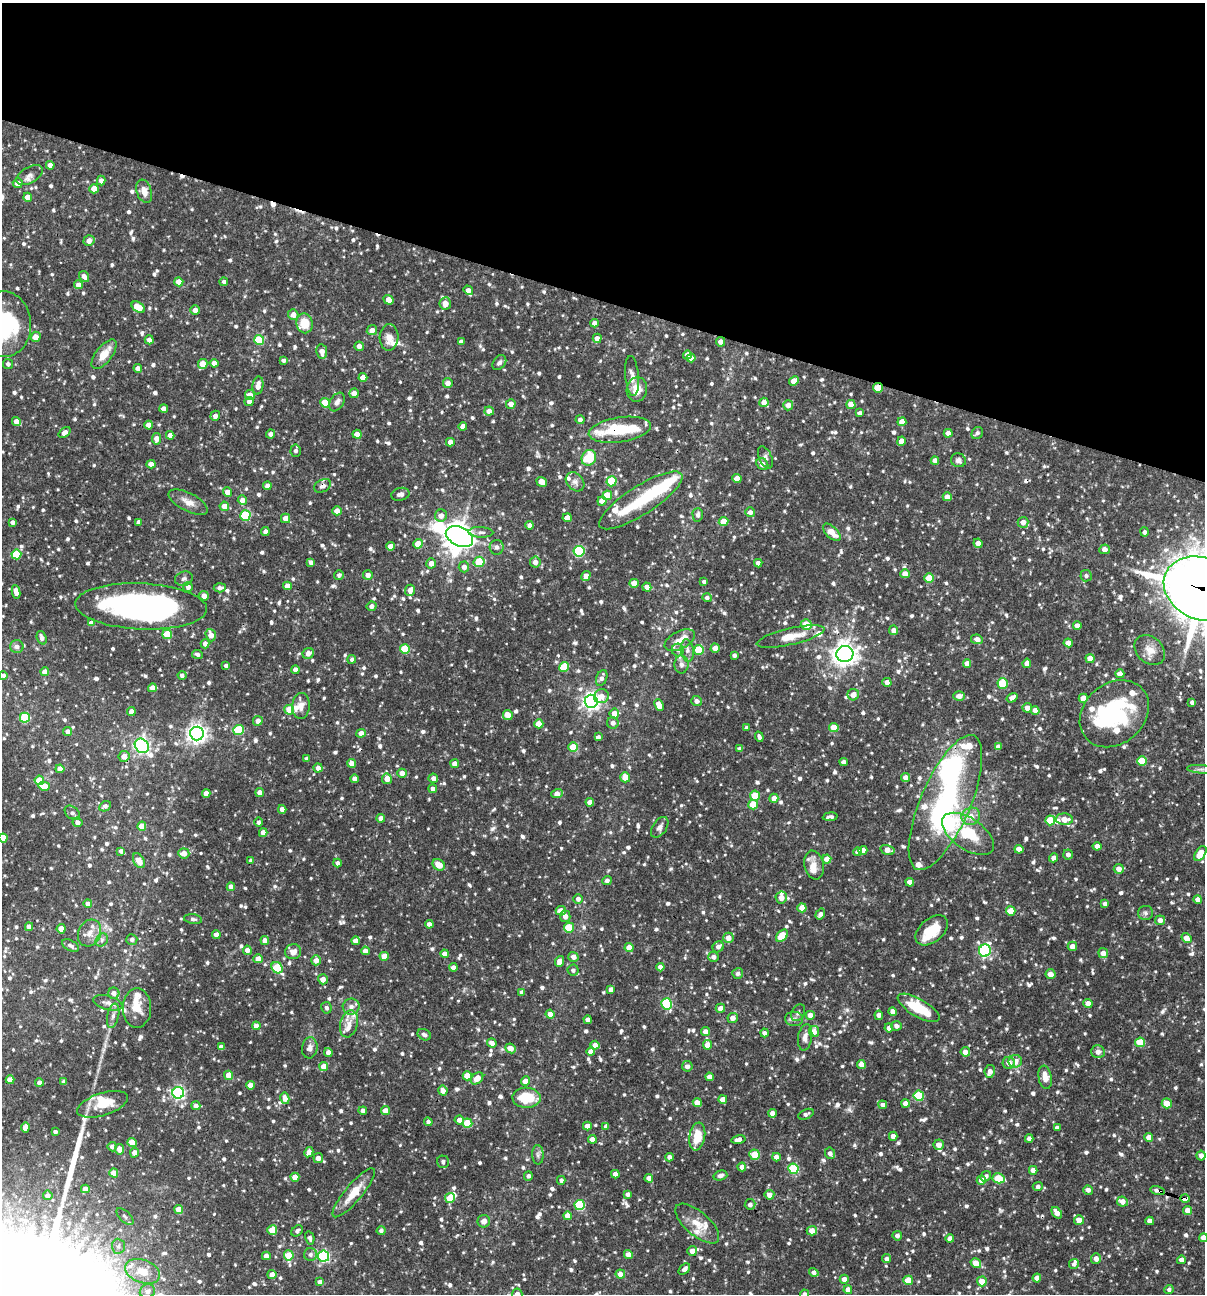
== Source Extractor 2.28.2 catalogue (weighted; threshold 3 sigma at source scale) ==
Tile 2 of 4 x 4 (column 2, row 1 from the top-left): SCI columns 1454-2656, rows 3876-5167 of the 5188 x 5168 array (HDU 1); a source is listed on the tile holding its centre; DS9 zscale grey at full resolution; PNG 1207 x 1296 px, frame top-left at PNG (2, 3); each listed source drawn as its Kron ellipse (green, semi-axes under 4 px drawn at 4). Shown black and unused: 23% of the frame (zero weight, under 3 of 4 exposures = <1% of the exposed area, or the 3 px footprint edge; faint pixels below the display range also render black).
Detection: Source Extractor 2.28.2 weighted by HDU 2 'WHT'; one run over the whole footprint, this tile lists its part. Background 0.0835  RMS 0.0039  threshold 0.0176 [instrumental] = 3 sigma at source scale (4.5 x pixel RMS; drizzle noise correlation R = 1.50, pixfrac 1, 0.05/0.05 arcsec/px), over >= 5 px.
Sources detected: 1192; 7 inside a brighter object's white glare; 5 cosmic-ray / hot-pixel residue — neither listed nor drawn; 46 inside a brighter listed object's ellipse — not listed separately; of the other 1134, all 500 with FLUX_AUTO >= 1.09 (the completeness limit of this list) listed and drawn (634 fainter detections not listed), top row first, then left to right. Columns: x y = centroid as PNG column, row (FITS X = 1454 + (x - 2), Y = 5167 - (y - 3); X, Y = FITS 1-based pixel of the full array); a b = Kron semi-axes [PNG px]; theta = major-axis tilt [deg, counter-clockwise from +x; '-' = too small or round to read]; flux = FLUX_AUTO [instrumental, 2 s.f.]
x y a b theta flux
50 165 4 4 - 2.8
30 175 14 8 28 2.3
101 181 5 4 - 2.2
18 183 5 5 - 2.7
94 189 4 4 - 5.5
144 191 12 7 -72 3.3
28 197 4 4 - 3.9
89 241 5 5 - 2.8
84 276 6 5 - 2
179 282 4 4 - 4
224 282 4 4 - 1.2
78 285 4 4 - 2.5
468 290 5 4 - 1.9
389 300 5 4 - 3.5
445 303 6 5 - 3.6
138 307 7 4 -33 6.9
195 310 5 5 - 2.3
293 315 5 5 - 3
305 323 10 8 -79 7.3
595 323 4 4 - 2.5
4 324 33 27 -87 40
372 330 5 5 - 2.8
36 337 5 5 - 3.3
389 337 13 9 87 3.6
597 338 4 4 - 2.2
149 340 4 4 - 2.1
259 340 5 5 - 17
461 341 4 4 - 1.2
721 342 5 4 - 2
359 346 4 4 - 2.3
322 352 7 5 -80 3
104 354 18 8 52 6.1
687 355 4 4 - 2.2
691 358 4 4 - 2.7
283 360 4 4 - 1.1
214 363 4 4 - 2.1
499 363 8 6 52 1.3
8 364 5 5 - 1.2
203 364 5 4 - 6.1
138 368 4 4 - 2.4
632 376 20 7 -85 2.7
363 377 4 4 - 3.1
794 381 5 4 - 3.7
448 383 5 5 - 2.6
258 385 9 5 80 3.5
878 388 5 4 - 9.4
637 389 12 10 79 5.5
354 393 5 5 - 3.1
250 395 5 5 - 3
249 402 4 4 - 2.5
337 402 10 6 57 1.7
764 402 5 4 - 2.8
325 403 5 4 - 10
511 404 5 4 - 3
851 404 5 4 - 3.6
788 405 5 5 - 2.4
164 409 4 4 - 2.2
489 411 5 4 - 2.8
860 413 4 4 - 1.2
215 416 5 4 - 2
580 419 4 4 - 1.8
16 421 4 4 - 2.5
902 422 4 4 - 3.6
149 425 4 4 - 3.7
463 427 4 4 - 3
620 430 31 12 9 14
64 432 6 4 38 2.1
948 433 4 4 - 2.8
977 433 6 5 - 1.2
271 434 5 4 - 1.6
357 434 4 4 - 4.2
170 435 4 4 - 2.3
157 439 5 4 - 3.2
901 441 5 4 - 2.9
450 442 4 4 - 2.7
296 451 6 5 - 1.3
765 457 12 6 -67 1.4
589 458 8 7 - 11
958 460 7 7 - 1.5
935 461 4 4 - 2.5
151 464 4 4 - 3.1
762 464 7 5 -46 2.3
737 478 4 4 - 5.4
611 481 5 5 - 15
542 482 5 4 - 4.4
575 482 10 8 -48 1.9
267 486 4 4 - 2.8
323 486 9 6 26 1.4
227 492 5 4 - 3.1
400 494 9 6 11 1.5
607 495 5 4 - 6.7
947 497 4 4 - 3.2
242 500 5 4 - 2.7
641 500 48 14 33 20
602 501 5 4 - 3.2
188 502 21 9 -27 3.8
224 506 5 4 - 4.2
337 511 4 4 - 3.7
750 512 5 5 - 1.8
245 515 5 5 - 22
698 515 7 5 -89 1.3
441 516 6 6 - 2.6
285 518 4 4 - 3.5
567 518 4 4 - 2.9
12 522 4 4 - 1.6
139 522 4 4 - 2.2
723 522 5 4 - 6.3
1023 522 5 5 - 2.8
530 525 4 4 - 2.2
265 532 4 4 - 1.8
481 532 12 5 -2 1.4
832 532 11 5 -44 5
1144 532 5 4 - 1.1
459 537 14 9 -26 410
978 543 5 4 - 2.8
418 544 4 4 - 6.4
390 546 4 4 - 2.8
497 547 7 7 - 1.5
1105 549 5 4 - 2.6
579 551 5 5 - 31
16 554 5 5 - 15
311 562 4 4 - 1.7
479 562 6 5 - 11
535 562 5 5 - 2.6
431 563 5 5 - 2.8
758 563 4 4 - 1.8
464 567 5 5 - 2.2
905 574 4 4 - 2.9
339 575 5 4 - 1.1
368 575 5 4 - 2.1
586 576 5 4 - 3.1
1086 576 5 5 - 1.1
929 578 5 4 - 9.2
184 579 9 7 17 1.2
704 582 4 3 - 1.1
634 583 4 4 - 4.2
287 586 4 4 - 3.2
188 587 5 5 - 1.7
647 587 4 4 - 2.4
220 588 6 4 3 1.7
1202 589 40 31 -22 1400
410 590 5 5 - 2.8
16 592 7 4 -81 2.7
204 596 5 4 - 2.6
707 598 5 4 - 1.4
141 606 66 23 -3 130
372 606 5 5 - 1.9
91 623 4 4 - 2.4
806 625 5 5 - 6.6
1077 626 4 4 - 2.6
894 630 5 4 - 2.1
167 634 5 4 - 11
211 635 6 5 - 3.5
791 636 35 8 13 7.8
42 638 7 4 -70 1.7
977 639 6 4 -9 2.1
680 640 16 8 27 4.1
1068 643 4 4 - 2.4
205 644 4 4 - 2.3
17 647 7 6 - 1.7
715 648 4 4 - 3
405 649 5 5 - 15
678 650 6 6 - 1.2
687 650 11 6 -82 1.9
699 650 5 5 - 18
1150 650 17 13 -43 4.4
308 653 6 5 - 2.4
197 654 6 4 -24 1.2
845 654 8 8 - 300
734 655 4 4 - 1.4
1090 658 4 4 - 4.7
352 659 4 4 - 1.1
967 663 4 4 - 2.7
1027 663 5 4 - 2.5
681 664 9 7 87 1.6
226 666 4 3 - 1.2
564 667 5 5 - 12
295 670 4 4 - 2.3
45 672 4 4 - 2.5
1120 674 4 4 - 3.2
3 675 4 4 - 1.4
182 675 4 4 - 1.2
602 678 8 5 69 1.9
887 682 4 4 - 2.2
1003 684 5 5 - 17
152 688 4 4 - 3.1
853 695 6 5 - 2.9
601 696 7 7 - 3.7
959 696 6 5 - 2.8
1012 698 6 4 34 2.5
1083 698 4 4 - 4.5
591 701 6 6 - 160
697 701 5 5 - 1.8
1192 702 4 3 - 1.2
659 705 6 4 -66 4.6
301 706 13 8 87 3
1027 708 5 5 - 2.6
289 710 5 5 - 8
1035 710 4 4 - 2.7
131 712 4 4 - 2.7
614 713 5 5 - 4.1
1114 714 37 30 41 41
508 715 5 4 - 3.8
25 718 5 5 - 17
258 721 5 5 - 2.5
613 723 6 5 - 1.9
539 724 5 4 - 6.5
834 727 5 4 - 5.5
747 728 4 4 - 1.4
239 730 5 5 - 22
68 731 4 4 - 1.8
361 733 5 4 - 2.7
197 734 7 7 - 210
598 737 4 4 - 1.2
759 737 5 3 - 1.3
142 746 8 6 -50 110
573 747 5 4 - 8.4
998 747 4 4 - 2
740 749 4 4 - 1.3
124 756 5 5 - 3.3
307 759 4 4 - 1.7
1142 761 5 5 - 12
844 762 4 4 - 2.4
352 763 4 4 - 2.9
455 764 4 4 - 2.8
318 768 5 4 - 2.3
60 769 4 4 - 3.1
1201 769 13 4 -5 1.5
402 773 4 4 - 3.2
625 777 5 5 - 4.6
906 777 4 4 - 2.5
433 778 5 4 - 2
355 779 4 4 - 2.2
387 779 5 5 - 3.4
39 780 5 4 - 6
44 786 5 4 - 4.9
433 789 4 4 - 1.8
260 792 4 4 - 2.4
206 793 4 4 - 2.7
557 794 6 4 19 4
755 796 5 5 - 12
774 798 4 4 - 3
590 802 4 4 - 2.5
945 803 73 25 67 69
753 805 5 4 - 8.4
105 806 6 5 - 1.3
282 809 4 4 - 2.1
72 813 9 6 -40 1.3
971 816 9 8 - 3.6
830 817 7 3 5 1.2
381 818 4 4 - 2.7
1064 819 8 6 -3 3.9
1050 820 5 5 - 9.3
77 822 5 4 - 1.6
259 822 5 4 - 1.1
142 826 4 4 - 5.5
660 827 11 7 56 1.8
263 833 4 4 - 2.8
968 834 30 15 -34 18
3 838 4 4 - 6.7
1097 846 4 4 - 3.1
1019 849 4 4 - 3
863 850 4 4 - 2.9
887 850 7 5 -16 3.8
121 851 4 4 - 1.3
858 852 4 4 - 3
184 853 5 5 - 3
1068 854 5 4 - 1.9
1200 854 8 5 57 7.6
1054 858 4 4 - 1.7
827 859 4 4 - 3.7
251 860 4 4 - 1.3
139 861 8 5 -61 4.2
337 863 4 4 - 1.4
439 865 6 5 - 4.5
814 865 14 9 -78 3.4
1119 869 5 5 - 2.7
607 881 4 4 - 1.5
910 882 4 4 - 4.1
231 887 4 4 - 2.4
781 898 6 5 - 3.1
578 899 5 5 - 1.5
1198 900 4 4 - 2.4
88 904 4 4 - 2.6
1105 904 4 4 - 1.4
802 908 4 4 - 4.1
561 911 5 4 - 3.7
1011 911 5 4 - 7.8
1145 913 7 7 - 1.1
820 914 6 4 55 1.6
565 916 6 5 - 2.5
193 919 9 5 -8 1.1
1160 920 5 5 - 2
429 924 4 4 - 1.8
29 927 4 4 - 2.3
569 927 5 5 - 12
61 929 4 4 - 3.7
932 930 19 11 40 9.9
89 933 14 11 64 3.6
216 935 4 4 - 2.8
782 936 7 5 46 10
728 938 5 5 - 2.9
1187 938 5 4 - 3.4
132 939 5 5 - 1.1
102 940 7 5 49 1.1
265 940 4 4 - 2.6
355 941 4 4 - 2.7
70 946 9 5 -31 1.4
1072 946 4 4 - 2.7
718 947 6 5 - 1.6
629 948 4 4 - 4.2
247 950 5 4 - 2.5
985 950 6 5 - 53
365 951 4 4 - 2.4
293 952 8 7 - 3.1
1103 953 5 5 - 3.3
445 954 4 4 - 2.7
384 956 4 4 - 5.4
573 957 5 5 - 2.5
714 957 5 5 - 1.8
258 959 4 4 - 3.2
316 960 5 5 - 2.7
560 961 5 4 - 3.9
453 967 4 4 - 1.7
660 967 4 4 - 2.6
277 968 6 5 - 19
573 970 5 5 - 1.3
738 973 5 5 - 1.4
1050 974 5 5 - 2.8
323 979 5 5 - 3.3
611 989 4 4 - 1.7
522 992 4 4 - 1.8
114 993 5 5 - 2
108 1003 15 7 -15 2.2
1088 1003 4 4 - 2.9
667 1004 6 5 - 26
351 1007 8 8 - 2
137 1008 19 14 90 6.7
326 1008 6 5 - 1.2
720 1008 4 4 - 2.7
918 1008 23 9 -30 15
893 1011 4 4 - 2.6
798 1013 9 6 58 1.3
550 1014 5 4 - 2.5
810 1015 4 4 - 3.5
879 1015 4 4 - 2
113 1016 12 6 77 1.7
733 1018 5 5 - 2.9
794 1019 9 7 -2 1.5
588 1020 4 4 - 2.9
349 1024 14 8 74 3.6
256 1026 4 4 - 2.4
896 1026 5 5 - 1.6
889 1028 4 4 - 2.4
814 1031 5 5 - 3
706 1032 4 4 - 3.1
764 1033 4 4 - 1.5
424 1035 7 5 -29 1.1
805 1037 13 7 80 2.2
1140 1042 5 5 - 12
492 1043 5 4 - 1.8
595 1045 4 4 - 2.8
708 1045 4 4 - 4.7
221 1047 4 4 - 2.5
310 1048 11 7 82 2.1
510 1048 5 5 - 3
591 1052 4 4 - 2.6
965 1052 5 4 - 2.7
1098 1052 6 6 - 2.6
328 1053 4 4 - 2.5
1015 1061 6 6 - 4
1009 1063 6 6 - 3.1
861 1064 4 4 - 4.1
324 1066 4 4 - 3.9
687 1066 5 5 - 1.8
990 1072 7 5 80 2.3
229 1075 4 4 - 5.7
467 1076 4 4 - 6.2
709 1077 4 4 - 2.8
1045 1077 12 6 -79 4
477 1078 7 5 41 4.6
10 1080 4 4 - 3.3
525 1081 5 4 - 3.2
39 1082 4 4 - 1.8
64 1082 4 4 - 1.9
250 1085 4 4 - 3.2
443 1090 5 4 - 3
178 1093 6 6 - 86
919 1096 5 5 - 19
285 1098 6 4 -78 2.8
526 1098 14 10 -2 12
723 1099 4 4 - 2.6
697 1102 4 4 - 3.1
905 1103 4 4 - 3.3
1167 1103 5 5 - 4.9
103 1104 26 11 18 9.3
883 1105 4 4 - 1.7
196 1106 4 4 - 1.6
363 1111 4 4 - 1.7
385 1111 4 4 - 3.2
772 1113 4 4 - 2.6
806 1114 8 4 24 1.2
459 1120 5 4 - 2.5
428 1122 4 4 - 1.2
467 1123 5 4 - 9.4
587 1126 4 4 - 2.6
606 1126 4 4 - 1.3
25 1128 5 4 - 3.8
1057 1128 4 4 - 1.5
55 1132 4 3 - 1.2
697 1136 14 8 80 7.3
893 1136 4 4 - 2.6
1149 1137 4 4 - 3.5
1029 1138 4 4 - 2
592 1139 4 4 - 2.6
738 1139 7 4 12 2.2
132 1142 4 4 - 6.4
939 1145 5 5 - 2.7
112 1147 4 4 - 1.8
119 1149 5 4 - 3.2
309 1152 5 4 - 2.7
134 1153 4 4 - 2.2
830 1153 6 5 - 1.7
538 1155 9 6 -87 1.2
755 1155 5 5 - 10
1201 1156 5 4 - 2.3
669 1157 4 4 - 1.8
776 1157 4 4 - 2.6
318 1158 5 5 - 2.6
443 1162 6 5 - 1.3
742 1167 4 4 - 2.4
793 1169 5 5 - 23
1033 1170 4 4 - 2.7
114 1173 4 4 - 4.2
615 1174 4 4 - 2.2
720 1175 7 4 15 1.2
528 1176 5 4 - 1.2
986 1176 6 4 39 1.4
295 1177 4 4 - 5.6
649 1178 4 4 - 2.5
998 1178 6 5 - 13
561 1180 4 4 - 1.1
981 1180 4 4 - 2.7
1038 1186 5 4 - 1.2
85 1189 4 4 - 2.9
1088 1190 5 4 - 1.6
1157 1191 7 4 -13 1.9
354 1193 31 8 50 8
628 1194 4 4 - 1.6
48 1195 5 5 - 1.4
769 1195 5 5 - 2.8
450 1198 5 5 - 8.3
1185 1198 5 3 - 12
1122 1201 5 5 - 2.7
750 1204 5 5 - 1.6
580 1205 5 5 - 27
179 1210 4 4 - 5.6
1187 1210 4 4 - 2.9
1057 1213 6 4 -52 2.7
568 1216 4 4 - 4
125 1217 11 5 -43 1.2
1079 1220 5 5 - 3.4
484 1221 6 6 - 2.4
1150 1221 4 4 - 2.7
697 1224 27 12 -41 6.5
272 1230 5 5 - 7.5
381 1230 5 4 - 1.1
297 1231 6 5 - 1.1
812 1231 5 4 - 3.9
897 1236 5 4 - 1.7
310 1238 7 4 -76 1.3
950 1238 4 4 - 2.4
1203 1238 4 4 - 3.4
118 1246 7 6 - 1.2
692 1251 5 5 - 2.6
310 1254 6 6 - 1.4
289 1255 5 4 - 10
628 1255 4 4 - 2.9
266 1256 4 4 - 2.6
323 1256 5 5 - 56
1096 1258 5 5 - 2.7
887 1259 4 4 - 1.5
1181 1260 4 4 - 2
976 1263 5 4 - 5.2
1074 1264 5 4 - 1.1
684 1269 7 4 44 1.4
142 1271 18 11 -21 7
814 1272 5 4 - 1.6
620 1274 4 4 - 2.3
272 1275 4 4 - 2.6
1037 1278 4 4 - 3.4
844 1279 4 4 - 2.7
908 1280 5 4 - 7.4
982 1281 5 5 - 4.9
320 1282 4 4 - 1.8
1169 1289 4 4 - 1.2
848 1290 4 4 - 2.9
147 1291 8 6 23 1.9
517 1294 6 5 - 3
804 1294 4 4 - 1.1
Overlapping masked pixels (flux is a lower limit): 12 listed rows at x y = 721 342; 878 388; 620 430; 157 439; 323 486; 1202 589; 791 636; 1114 714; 124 756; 945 803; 1157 1191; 1185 1198
Isophote crosses this tile's border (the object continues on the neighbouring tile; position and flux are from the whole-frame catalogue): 7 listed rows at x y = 4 324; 1202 589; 3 675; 3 838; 1203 1238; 517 1294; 804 1294